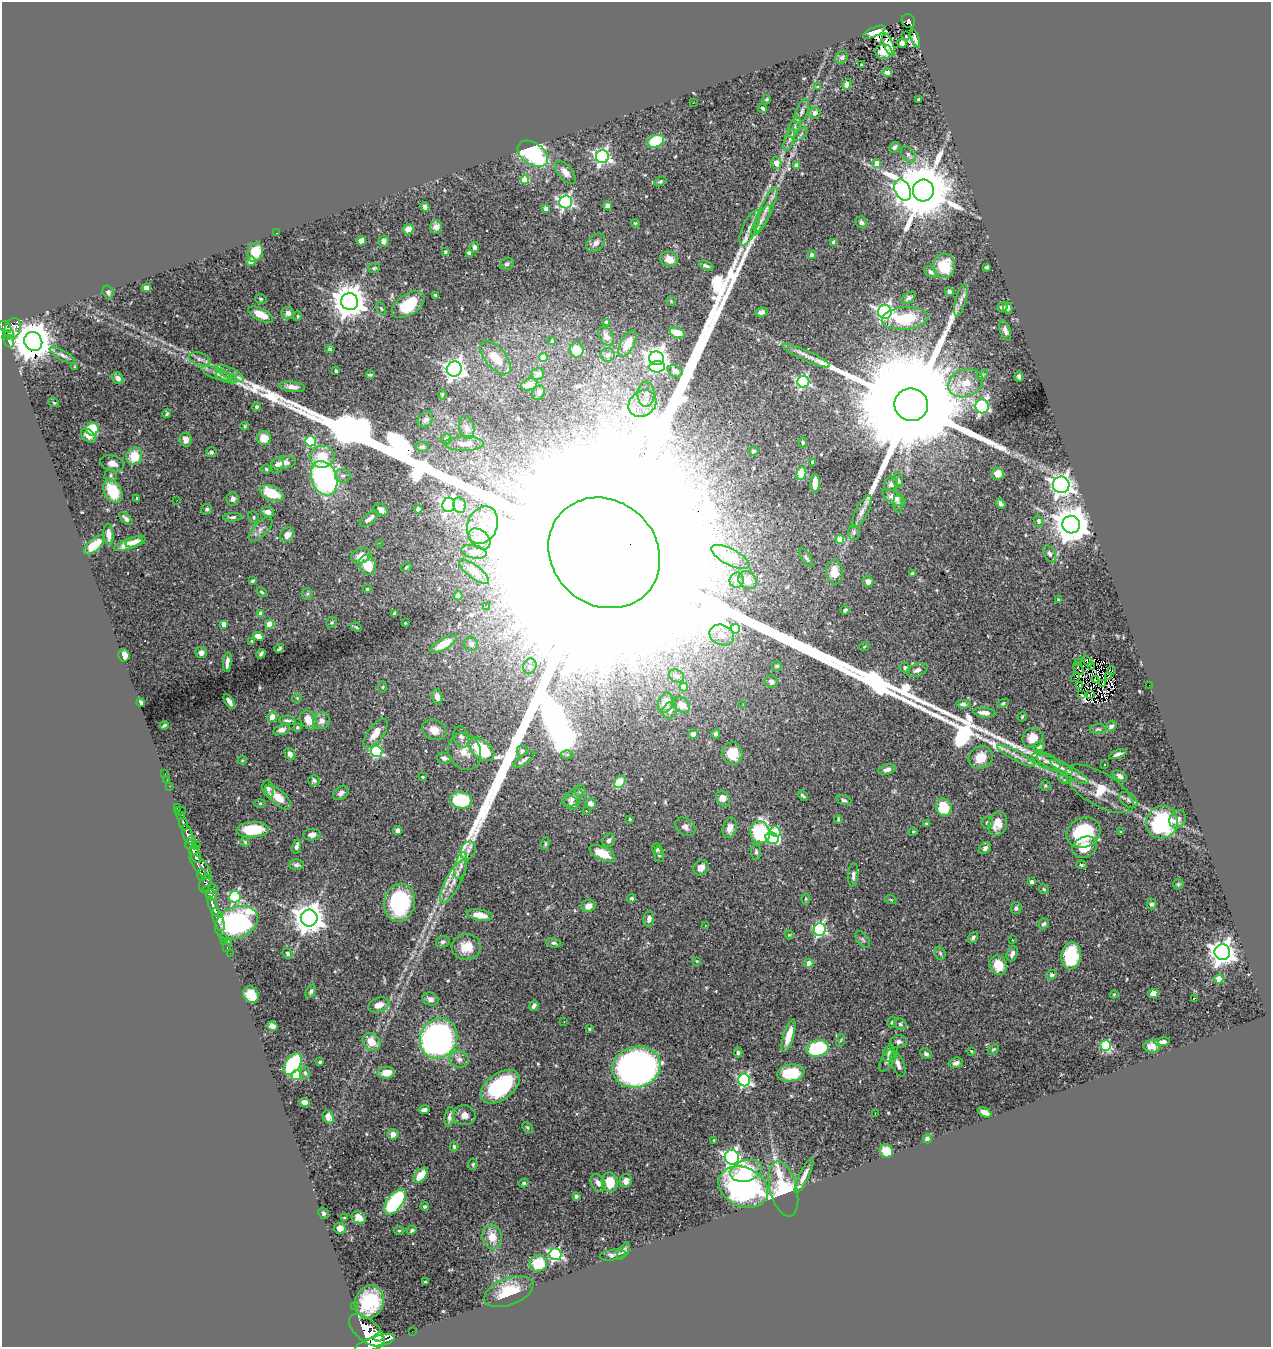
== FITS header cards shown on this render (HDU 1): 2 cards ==
NAXIS1  =                 1269
NAXIS2  =                 1345

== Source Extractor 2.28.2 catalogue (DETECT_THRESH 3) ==
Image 1269 x 1345 px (HDU 1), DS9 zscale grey, 1 PNG px = 1 image px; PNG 1273 x 1349 px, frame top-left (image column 1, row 1345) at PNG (2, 2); each listed source drawn as its Kron ellipse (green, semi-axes under 4 px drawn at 4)
Background 0.736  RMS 0.025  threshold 0.0764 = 3 sigma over >= 5 px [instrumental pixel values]
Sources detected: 537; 4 with non-positive FLUX_AUTO (blend fragments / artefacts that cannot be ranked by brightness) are neither listed nor drawn; of the other 533, the 500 brightest by FLUX_AUTO listed and drawn (33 fainter detections omitted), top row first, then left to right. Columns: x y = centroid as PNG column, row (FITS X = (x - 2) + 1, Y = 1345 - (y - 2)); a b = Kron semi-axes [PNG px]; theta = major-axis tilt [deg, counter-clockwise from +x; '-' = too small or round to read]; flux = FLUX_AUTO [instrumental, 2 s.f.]
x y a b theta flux
908 21 7 6 - 5.7e+01
874 32 12 4 25 9.1e+00
906 36 3 2 - 2.7e+00
915 38 9 3 -71 2.7e+00
902 43 4 4 - 6.0e+00
889 45 12 5 -68 1.8e+01
884 52 8 7 - 2.2e+01
842 58 7 6 - 4.5e+00
862 65 4 3 - 2.5e+00
887 73 4 4 - 1.0e+01
847 84 5 4 - 6.0e+00
818 87 4 3 - 1.6e+00
766 99 4 3 - 2.1e+00
919 99 4 2 - 1.9e+00
693 103 2 2 - 4.0e+00
763 108 5 3 - 3.4e+00
802 111 13 6 68 7.6e+00
815 113 5 5 - 8.3e+00
794 127 11 5 66 6.2e+00
801 134 8 4 45 3.1e+00
789 140 11 4 71 6.2e+00
656 141 8 6 23 8.7e+01
894 147 6 4 40 4.3e+00
533 154 17 11 -35 2.4e+02
908 154 9 6 -50 6.0e+00
602 157 6 6 - 5.1e+02
776 163 6 5 - 1.6e+01
877 163 4 4 - 2.1e+01
796 166 4 4 - 1.2e+01
565 172 14 7 -50 1.3e+01
525 180 4 4 - 4.9e+01
660 181 6 4 29 3.0e+00
903 190 11 7 -62 5.7e+02
923 190 11 10 - 1.6e+04
566 202 6 6 - 3.7e+02
607 206 4 4 - 8.7e+00
425 207 5 4 - 7.3e+00
546 208 4 4 - 9.7e+00
766 210 24 6 65 1.7e+01
761 220 17 5 60 9.0e+00
861 222 6 5 - 4.5e+00
635 223 4 4 - 1.9e+00
436 227 6 6 - 7.3e+00
750 228 19 7 65 1.6e+01
408 229 5 5 - 1.4e+01
277 233 3 2 - 7.1e+00
361 241 5 4 - 1.3e+01
384 241 5 5 - 5.3e+00
596 243 11 7 43 9.3e+00
834 243 4 4 - 2.1e+01
474 247 5 4 - 4.8e+00
255 252 10 7 70 3.8e+01
445 252 3 3 - 3.0e+00
469 253 4 4 - 9.1e+00
812 255 4 4 - 4.3e+00
669 259 9 7 -24 2.0e+01
251 261 5 4 - 1.1e+01
507 264 7 6 - 5.0e+00
706 266 8 4 -21 4.2e+00
944 266 12 11 - 3.6e+01
987 267 4 3 - 2.6e+00
374 268 6 5 - 2.5e+00
931 272 7 5 -43 4.8e+00
146 288 4 4 - 1.6e+01
108 292 6 5 - 4.2e+00
949 292 4 4 - 4.5e+00
435 295 3 3 - 2.2e+00
909 298 8 4 37 4.3e+00
261 299 6 4 -16 2.1e+00
961 300 17 5 75 9.1e+00
671 301 5 4 - 2.0e+00
350 302 8 8 - 3.6e+03
408 305 18 10 33 7.9e+01
1002 307 5 4 - 4.9e+00
381 308 7 3 -63 2.3e+00
1008 308 5 4 - 5.4e+00
761 312 6 4 9 7.8e+00
885 312 7 7 - 5.4e+02
288 313 6 6 - 6.4e+00
261 315 13 6 -26 2.4e+01
298 316 5 3 - 1.8e+00
905 318 23 11 5 7.9e+01
607 323 4 4 - 1.4e+01
5 327 7 5 -38 4.9e+02
13 328 10 8 71 6.5e+02
1005 330 10 5 -70 6.7e+00
677 333 8 5 -20 3.3e+01
8 335 6 3 34 2.3e+02
606 336 10 6 -58 7.7e+00
9 341 6 5 - 2.1e+02
33 341 10 8 -56 6.7e+03
552 341 4 3 - 1.6e+00
627 344 14 6 62 2.1e+01
330 349 5 4 - 2.5e+00
577 350 7 7 - 2.8e+01
63 355 14 5 -30 6.4e+00
608 355 7 7 - 5.0e+00
807 356 25 5 -24 1.4e+01
496 358 20 10 -50 3.5e+01
543 358 4 4 - 3.1e+01
657 358 7 6 - 1.1e+03
199 359 11 6 -18 7.5e+00
75 367 4 3 - 1.9e+00
657 367 8 5 5 1.1e+02
454 369 8 7 - 6.7e+02
336 371 4 3 - 2.6e+00
675 371 8 5 -28 1.1e+01
230 373 15 5 -26 1.1e+01
217 374 17 5 -20 1.1e+01
538 374 6 5 - 7.9e+00
370 375 4 3 - 2.8e+00
982 375 6 4 28 2.5e+00
227 377 11 5 -16 7.1e+00
1019 377 5 3 - 4.0e+00
118 378 6 5 - 8.7e+00
803 382 6 6 - 3.0e+02
965 383 18 13 21 4.2e+01
529 385 8 5 18 1.6e+01
292 387 13 5 -6 1.1e+01
538 393 7 6 - 4.9e+00
442 394 5 4 - 2.0e+00
646 394 12 8 88 1.2e+01
54 403 5 3 - 1.7e+00
642 404 15 12 36 3.2e+01
911 405 17 16 - 1.1e+05
982 406 7 6 - 3.5e+02
257 407 4 4 - 3.9e+00
167 414 4 3 - 2.8e+00
425 419 9 6 50 5.8e+00
245 426 4 4 - 1.9e+00
466 427 12 7 -78 8.4e+00
92 429 6 6 - 7.8e+01
89 436 8 6 -37 1.1e+01
264 438 7 7 - 2.4e+01
446 439 5 5 - 2.5e+00
186 440 7 6 - 1.0e+01
310 441 5 5 - 1.2e+02
803 442 5 4 - 2.4e+00
464 444 19 7 1 1.6e+01
422 447 6 5 - 4.4e+00
754 451 5 4 - 2.9e+00
211 452 5 5 - 3.9e+00
134 456 9 8 - 3.8e+01
322 457 12 11 - 5.1e+01
813 462 4 3 - 6.1e+00
112 463 12 7 -17 1.1e+01
283 463 12 6 6 1.2e+01
277 465 8 6 70 7.5e+00
266 469 4 4 - 1.9e+00
801 473 6 4 75 1.1e+02
998 474 6 6 - 1.8e+01
111 475 6 6 - 3.5e+00
343 476 8 7 - 5.2e+00
324 478 18 12 -69 3.9e+02
898 480 7 5 -87 3.6e+00
815 483 9 4 88 2.2e+01
891 484 7 6 - 6.5e+00
1061 485 8 8 - 1.0e+03
113 491 12 8 -62 5.7e+01
272 493 13 7 -23 5.6e+01
137 498 3 3 - 2.1e+00
894 498 12 6 -29 1.1e+01
233 499 6 6 - 5.2e+00
177 500 3 2 - 1.7e+00
898 504 9 5 -87 3.5e+00
1001 504 5 4 - 4.3e+00
449 505 7 6 - 3.6e+02
459 505 8 6 -79 4.0e+01
207 509 5 5 - 3.7e+00
418 509 4 4 - 4.2e+00
380 510 7 5 -26 9.0e+00
268 512 6 5 - 1.0e+01
862 512 18 6 62 1.0e+01
233 517 9 4 5 3.8e+00
254 517 6 5 - 2.6e+00
126 518 8 4 -45 5.8e+00
369 519 12 5 37 8.9e+00
1039 521 6 4 -75 3.7e+00
482 525 19 14 69 4.5e+01
1071 525 9 8 - 4.6e+03
261 529 15 7 46 8.8e+00
854 532 7 5 -89 4.1e+00
108 534 10 5 -85 1.2e+01
287 535 8 6 50 1.3e+01
479 539 12 8 -42 1.5e+01
840 539 4 4 - 4.6e+01
136 541 10 5 19 7.7e+00
379 543 3 2 - 3.0e+00
128 544 15 5 21 1.9e+01
94 545 13 5 41 4.6e+01
474 552 13 6 -11 1.1e+01
604 553 59 52 -43 1.0e+06
1050 554 9 5 -60 5.3e+00
361 556 10 7 21 2.0e+01
730 557 21 8 -27 4.6e+01
806 558 11 4 -55 3.3e+00
367 565 10 8 -66 4.7e+01
406 567 5 4 - 2.6e+00
474 572 18 6 -37 1.3e+01
835 572 12 8 -87 2.8e+01
912 574 4 3 - 2.8e+00
737 580 8 7 - 9.7e+00
747 580 10 8 -38 1.2e+01
253 581 4 3 - 2.6e+00
868 581 5 5 - 8.2e+00
367 589 4 4 - 2.7e+00
262 592 6 3 -29 2.5e+00
307 594 6 5 - 2.6e+00
458 596 4 4 - 4.9e+00
1058 600 4 3 - 1.6e+00
486 606 3 2 - 4.5e+00
845 610 4 4 - 4.0e+00
395 613 4 4 - 3.0e+00
261 614 4 4 - 1.2e+01
332 622 6 5 - 2.9e+00
405 623 3 3 - 1.6e+00
224 624 4 4 - 1.2e+01
269 624 4 4 - 5.0e+01
356 627 6 4 -30 2.7e+00
735 629 5 4 - 6.4e+01
722 635 13 10 -24 1.8e+01
258 636 5 4 - 1.7e+01
252 641 3 3 - 2.0e+00
444 644 15 5 30 3.0e+01
471 644 7 7 - 5.1e+00
864 647 5 3 - 1.8e+00
279 649 5 3 - 2.5e+00
201 653 5 5 - 9.8e+00
261 654 5 3 - 3.7e+00
124 655 6 5 - 1.8e+01
1087 661 6 2 -50 3.6e+00
227 662 10 4 81 8.8e+00
1079 663 3 2 - 1.6e+00
530 666 8 6 67 6.4e+00
777 666 5 5 - 2.8e+00
1092 667 4 2 - 2.1e+00
905 668 5 4 - 5.2e+00
1079 669 7 2 -59 1.8e+00
917 670 11 6 21 7.3e+00
1112 671 4 3 - 3.3e+00
676 676 8 6 -26 6.0e+00
1109 676 3 2 - 2.6e+00
1075 677 5 2 - 1.7e+00
1095 680 4 3 - 3.2e+00
771 682 6 6 - 9.0e+00
1103 684 2 2 - 2.1e+00
1149 685 2 2 - 1.2e+01
1080 686 3 2 - 1.8e+00
383 687 5 3 - 1.8e+00
684 687 4 4 - 2.5e+01
1082 695 3 2 - 2.4e+00
1091 695 3 2 - 1.5e+00
437 697 8 5 -75 9.3e+00
297 698 4 4 - 1.9e+00
229 701 8 4 -57 8.0e+00
141 702 4 4 - 7.3e+00
665 703 10 7 71 1.8e+01
1003 703 6 3 22 2.6e+00
963 704 7 4 -5 4.1e+00
681 705 9 7 -36 1.4e+01
743 705 3 3 - 2.1e+00
670 710 8 7 - 6.5e+00
984 713 11 5 -6 1.0e+01
272 717 5 4 - 2.2e+01
1022 717 5 4 - 2.0e+00
287 720 8 3 -6 4.3e+00
309 720 10 7 -52 2.0e+01
321 721 9 8 - 9.5e+00
164 725 4 2 - 2.6e+00
1111 726 6 4 36 6.0e+00
297 727 4 3 - 1.8e+00
1098 729 8 5 1 3.3e+00
281 730 8 5 16 6.5e+00
434 730 13 10 -25 1.8e+01
375 734 17 7 53 2.3e+01
693 734 5 4 - 7.3e+00
716 734 5 4 - 5.0e+00
461 737 11 7 -73 6.7e+00
1033 738 10 9 - 2.4e+01
1039 746 6 4 22 3.6e+00
481 749 15 9 -39 8.8e+01
522 751 6 5 - 3.6e+00
377 752 6 5 - 2.0e+02
465 752 19 16 -65 2.7e+01
290 754 6 5 - 5.8e+00
567 754 6 4 1 3.0e+00
732 754 11 10 - 3.7e+01
1118 754 9 3 20 6.1e+00
1016 756 21 5 -28 1.1e+01
981 757 12 11 - 2.8e+01
444 758 7 5 -11 5.2e+00
242 760 4 4 - 1.6e+00
524 760 12 4 37 4.7e+00
1046 761 15 7 -23 9.2e+00
1055 765 20 6 -25 1.2e+01
1105 765 3 3 - 6.6e+00
887 769 9 5 14 8.0e+00
1070 772 22 5 -29 1.1e+01
165 774 2 2 - 4.9e+00
1120 776 8 4 -29 6.8e+00
422 777 3 2 - 1.6e+00
167 780 2 2 - 3.7e+00
314 780 5 5 - 3.5e+00
1065 780 6 4 -17 2.7e+00
620 782 7 5 46 8.6e+01
1045 785 5 5 - 2.4e+00
170 786 3 2 - 1.4e+01
268 789 9 5 -73 5.3e+00
1099 789 38 16 -31 6.5e+01
580 791 6 5 - 3.2e+00
341 793 8 6 38 6.4e+00
803 796 6 3 -36 2.9e+00
278 797 16 7 -41 2.3e+01
573 798 11 7 37 9.9e+00
723 799 8 6 -61 1.4e+01
461 800 11 8 -7 1.1e+02
844 800 8 5 -18 3.4e+00
1128 800 10 6 -36 6.0e+00
260 803 6 4 0 1.8e+00
571 803 8 6 -34 4.3e+00
591 804 5 5 - 1.4e+01
944 807 9 7 -74 5.5e+01
177 808 3 2 - 3.4e+01
180 811 5 2 - 1.7e+01
586 811 3 2 - 2.4e+00
181 815 4 3 - 1.7e+02
630 819 3 3 - 1.6e+00
838 819 4 3 - 1.9e+00
1178 819 9 8 - 9.3e+00
987 822 6 6 - 4.1e+00
1162 822 16 15 - 1.7e+02
183 824 6 4 -72 2.5e+02
926 824 4 4 - 2.0e+00
998 824 12 9 75 2.1e+01
685 827 11 8 -37 7.1e+00
730 828 10 7 73 1.5e+01
253 830 16 7 3 4.9e+01
398 830 4 4 - 1.3e+01
760 832 11 10 - 2.3e+02
775 832 5 5 - 6.7e+01
913 832 4 4 - 2.2e+00
1084 832 17 14 26 1.3e+02
1121 832 3 3 - 1.6e+00
188 834 10 5 -74 1.1e+03
312 835 8 6 6 9.6e+00
772 838 7 5 -26 8.1e+01
609 840 7 5 55 5.6e+00
190 842 7 5 68 4.6e+02
245 842 5 5 - 2.1e+00
545 844 6 4 84 2.6e+00
197 845 3 2 - 8.7e+01
297 846 7 4 75 4.9e+00
1085 847 13 10 28 3.0e+01
985 848 6 5 - 5.5e+00
657 849 6 5 - 4.0e+00
194 850 5 4 - 8.8e+02
468 850 9 7 61 7.7e+00
756 852 7 5 -84 3.8e+00
602 853 14 6 -25 4.1e+01
195 854 9 5 -63 2.5e+03
659 854 8 5 -82 3.7e+00
296 865 7 5 2 4.1e+00
1081 865 5 4 - 2.2e+00
201 866 15 6 -48 1.0e+03
461 866 13 6 77 1.0e+01
701 868 8 7 - 1.3e+01
202 874 6 4 -89 3.6e+02
853 875 11 5 86 6.8e+00
453 882 24 7 62 2.1e+01
1032 882 4 4 - 8.7e+00
205 883 9 5 69 5.6e+02
1178 884 6 5 - 2.3e+00
210 889 8 4 9 4.9e+02
1044 889 5 4 - 2.6e+00
211 895 6 5 - 4.4e+02
235 897 6 5 - 2.1e+02
631 898 4 4 - 3.8e+00
806 899 5 3 - 1.8e+00
891 900 5 3 - 1.8e+00
400 903 19 15 76 1.4e+02
1151 904 5 5 - 4.0e+00
213 906 11 4 -67 1.4e+03
588 906 7 6 - 1.4e+01
1016 908 6 5 - 4.1e+00
480 915 13 5 -10 1.8e+01
309 918 8 8 - 2.7e+03
218 919 12 5 -71 1.4e+03
649 919 7 5 80 7.9e+00
236 923 22 15 22 4.6e+02
1044 924 6 5 - 3.9e+00
705 925 3 2 - 2.0e+00
820 930 6 6 - 2.7e+02
789 935 4 4 - 1.8e+00
224 937 2 2 - 1.2e+01
973 938 6 3 56 4.0e+00
863 940 9 5 -53 4.5e+00
1012 940 2 2 - 1.6e+00
225 941 3 2 - 1.7e+01
228 942 3 3 - 1.4e+01
443 942 7 5 16 4.8e+00
554 943 7 4 -9 4.1e+00
227 947 3 2 - 2.1e+01
466 947 15 13 3 2.9e+01
1222 952 8 8 - 1.6e+03
230 953 2 2 - 9.6e+00
940 953 7 5 -73 3.1e+00
288 954 5 4 - 3.1e+00
1012 954 8 5 69 7.5e+00
1071 956 13 9 85 1.3e+02
697 961 4 3 - 1.5e+00
809 963 4 4 - 2.6e+01
998 965 10 8 -62 3.0e+01
1051 975 5 5 - 3.8e+00
1219 979 4 4 - 3.4e+01
311 991 7 4 63 3.9e+00
1153 993 5 4 - 1.2e+01
1114 994 4 4 - 1.6e+00
251 995 9 7 -53 3.4e+01
1195 998 3 2 - 2.2e+01
430 999 8 6 -23 6.4e+00
379 1005 11 7 20 1.7e+01
534 1006 5 3 - 5.1e+00
564 1021 3 2 - 1.6e+00
892 1022 6 4 73 2.9e+00
900 1024 6 5 - 3.2e+00
272 1026 5 4 - 1.2e+01
589 1029 4 3 - 1.8e+00
788 1036 16 5 73 3.0e+01
439 1038 20 18 63 5.9e+02
841 1040 6 4 70 2.3e+00
371 1042 10 7 -44 2.7e+01
898 1042 8 6 6 5.3e+00
1162 1042 7 3 8 7.3e+00
1106 1045 5 5 - 1.3e+02
1152 1046 8 6 -1 1.1e+01
818 1048 11 8 16 1.6e+02
993 1049 6 4 43 2.4e+00
971 1051 4 3 - 1.5e+00
738 1052 5 4 - 4.4e+00
889 1053 9 5 71 6.1e+00
926 1054 6 4 -24 3.6e+00
459 1059 10 8 -19 8.8e+00
888 1059 14 6 55 8.3e+00
320 1062 3 3 - 2.5e+00
956 1063 7 5 15 5.8e+00
293 1064 12 7 55 1.7e+02
898 1064 13 6 -67 9.8e+00
636 1067 24 20 13 8.7e+02
305 1073 6 5 - 2.9e+00
386 1073 8 6 5 2.4e+01
791 1073 14 8 8 6.3e+01
296 1075 5 4 - 7.0e+01
744 1080 6 6 - 3.1e+02
500 1087 22 13 37 1.6e+02
305 1102 5 4 - 1.3e+01
424 1110 5 4 - 6.7e+00
985 1112 7 4 -26 1.0e+01
875 1114 2 2 - 2.4e+00
464 1115 11 10 - 1.3e+01
328 1117 7 5 -66 1.3e+01
449 1117 10 4 81 6.2e+00
527 1127 6 4 -46 2.5e+00
393 1134 5 5 - 1.0e+01
927 1139 4 4 - 7.5e+00
714 1140 4 4 - 1.8e+00
454 1147 5 3 - 2.6e+00
886 1151 7 6 - 4.0e+01
732 1157 7 7 - 6.2e+02
473 1164 6 4 85 2.4e+00
746 1171 16 10 16 5.5e+01
421 1175 9 5 49 3.3e+01
804 1176 19 5 64 1.3e+01
626 1181 7 6 - 9.8e+00
610 1182 10 8 -80 3.7e+01
524 1183 5 4 - 2.4e+00
598 1183 9 6 -58 8.0e+00
743 1187 26 19 -26 4.4e+02
783 1189 28 13 -76 1.6e+02
576 1196 4 3 - 5.2e+00
395 1202 15 7 54 1.9e+02
425 1207 4 3 - 3.4e+00
323 1213 6 5 - 3.5e+00
359 1217 7 6 - 1.3e+01
344 1218 3 2 - 1.7e+00
340 1228 6 5 - 8.2e+00
399 1230 5 3 - 1.7e+00
412 1230 5 4 - 3.1e+00
492 1237 12 9 -78 2.5e+01
624 1251 9 5 59 4.2e+00
555 1254 6 6 - 2.9e+02
613 1255 13 5 8 5.8e+00
538 1263 9 8 - 6.1e+01
425 1282 3 2 - 2.0e+00
509 1292 26 13 21 5.4e+01
369 1302 17 14 68 8.0e+01
354 1306 2 2 - 6.7e+00
367 1330 21 11 -40 5.2e+03
412 1331 2 2 - 6.5e+00
379 1337 5 3 - 6.9e+02
375 1343 21 6 18 4.3e+03
At the frame edge (FLAGS 8, measured only in part): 1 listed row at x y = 375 1343
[33 fainter detections neither listed nor drawn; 4 non-positive-flux detections neither listed nor drawn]